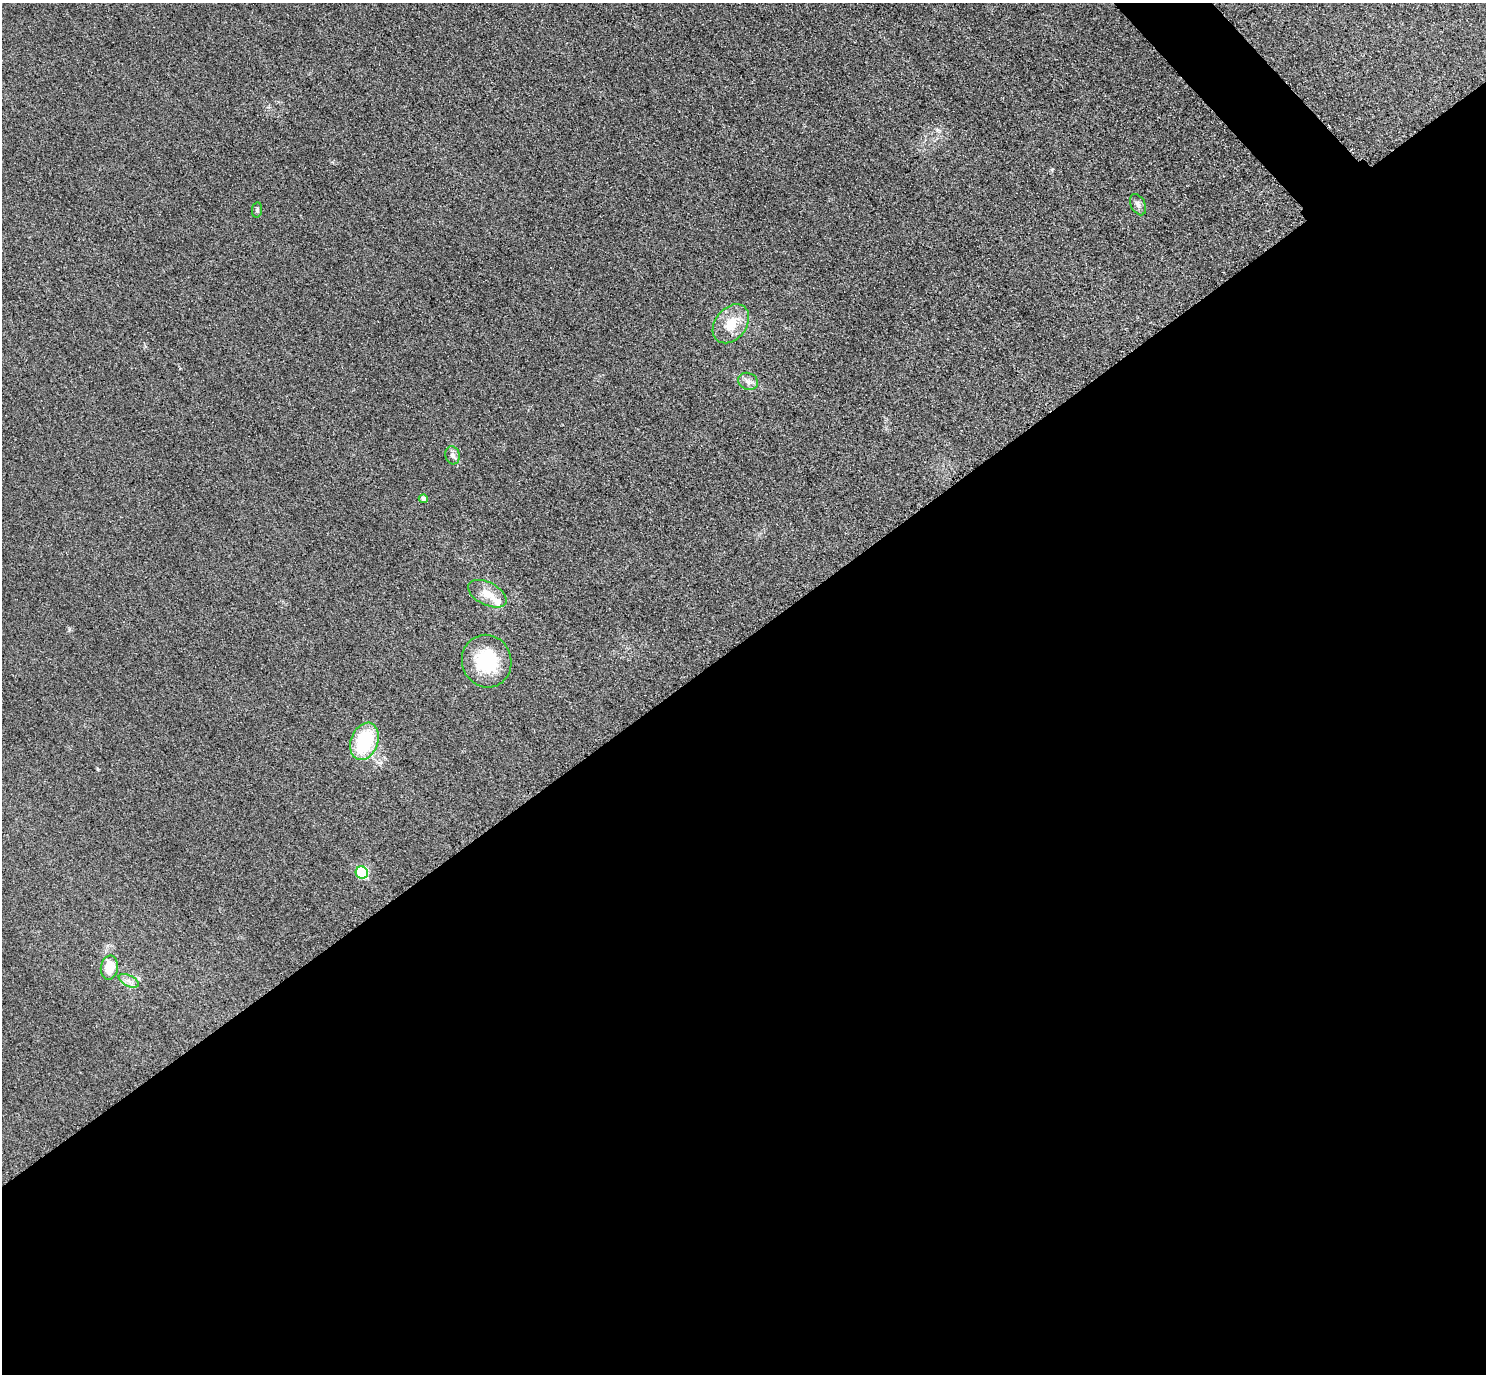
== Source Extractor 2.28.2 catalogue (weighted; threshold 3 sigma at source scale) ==
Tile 15 of 4 x 4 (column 3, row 4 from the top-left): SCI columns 2999-4482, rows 326-1697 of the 5997 x 5994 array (HDU 1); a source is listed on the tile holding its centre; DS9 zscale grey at full resolution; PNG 1488 x 1376 px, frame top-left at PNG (2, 3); each listed source drawn as its Kron ellipse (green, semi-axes under 4 px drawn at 4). Shown black and unused: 55% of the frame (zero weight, under 3 of 4 exposures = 3% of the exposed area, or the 3 px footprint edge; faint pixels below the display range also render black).
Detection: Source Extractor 2.28.2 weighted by HDU 2 'WHT'; one run over the whole footprint, this tile lists its part. Background 0.0556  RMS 0.019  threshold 0.0835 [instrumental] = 3 sigma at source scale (4.5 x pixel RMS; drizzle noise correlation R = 1.50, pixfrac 1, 0.05/0.05 arcsec/px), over >= 5 px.
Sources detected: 13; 1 inside a brighter listed object's ellipse — not listed separately; the other 12 listed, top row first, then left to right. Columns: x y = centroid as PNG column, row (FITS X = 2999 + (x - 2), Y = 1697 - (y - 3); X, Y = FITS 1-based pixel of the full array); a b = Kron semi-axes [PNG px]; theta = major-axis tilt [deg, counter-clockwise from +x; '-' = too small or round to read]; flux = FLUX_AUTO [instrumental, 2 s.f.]
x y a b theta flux
1138 205 11 7 -63 7.8
257 210 7 5 82 3.6
731 324 22 15 51 42
748 381 10 8 -24 9.3
452 455 9 7 -76 7.8
423 499 4 4 - 5.1
487 594 21 11 -27 25
487 661 26 24 -71 100
364 741 19 13 69 120
362 873 6 6 - 150
109 968 12 8 82 35
129 981 11 5 -26 8.6
Unlisted compact peaks at least as high as the median listed source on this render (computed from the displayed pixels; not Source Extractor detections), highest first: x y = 1052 169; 69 629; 98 769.